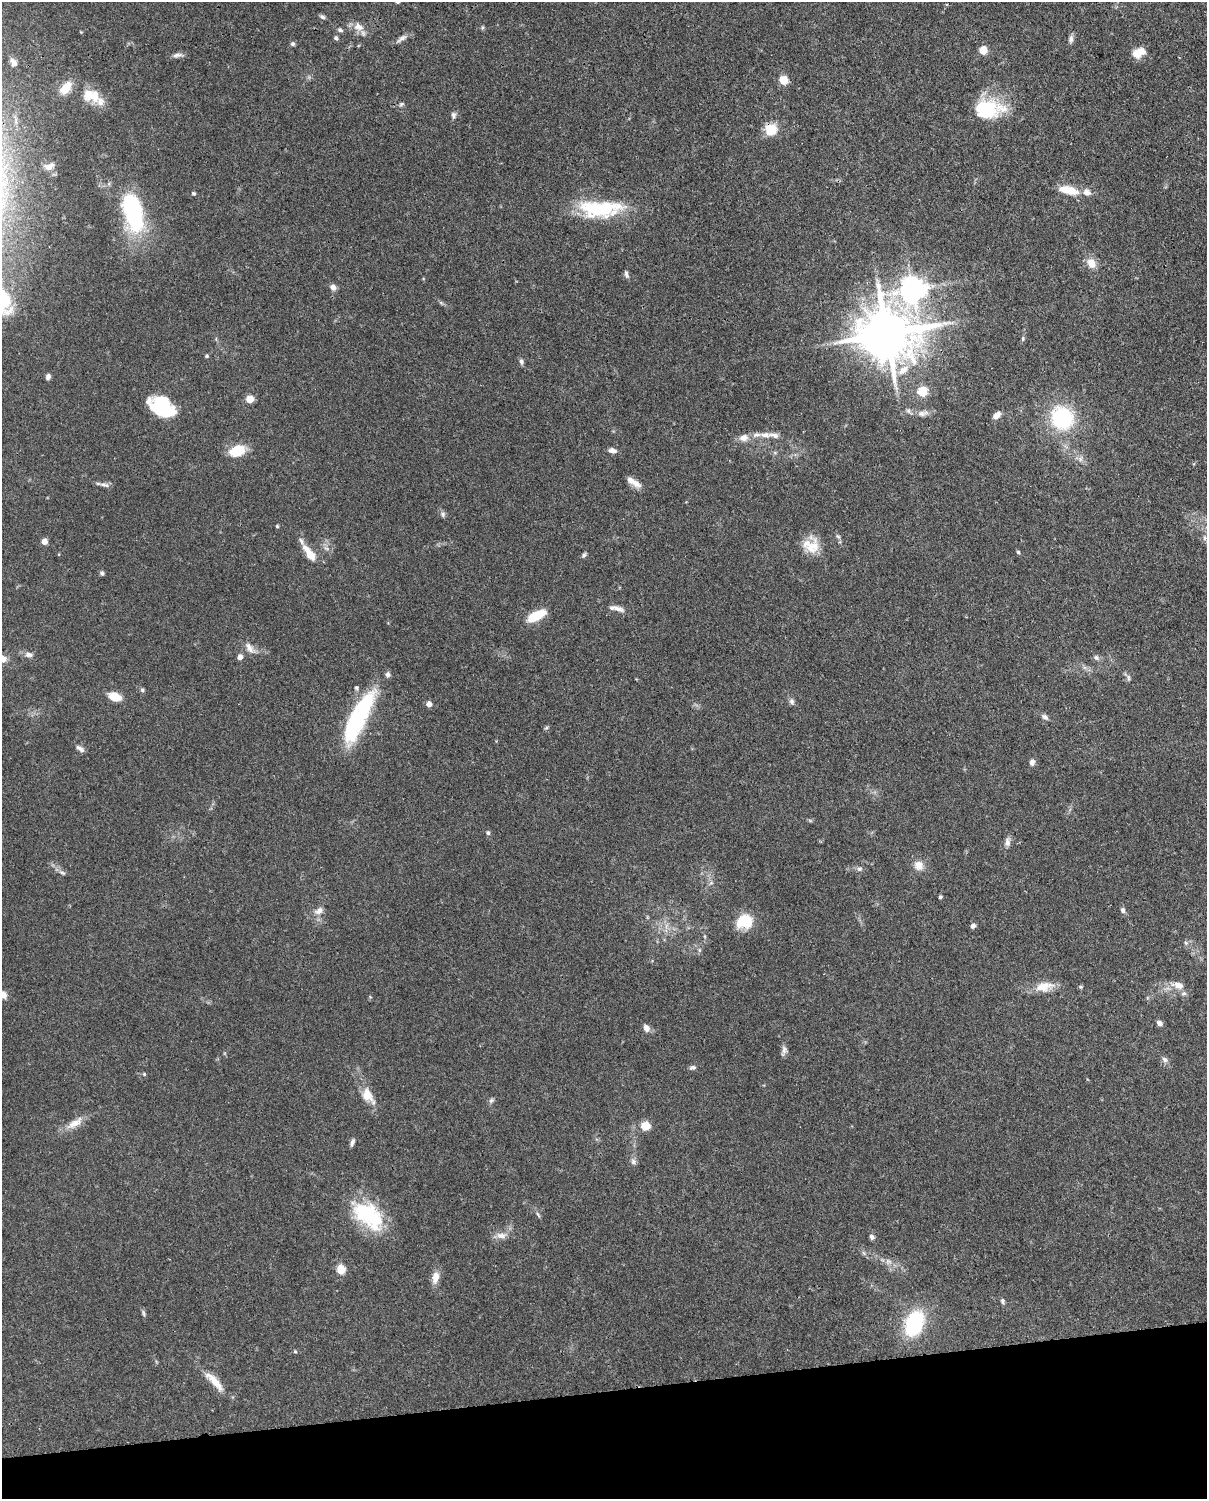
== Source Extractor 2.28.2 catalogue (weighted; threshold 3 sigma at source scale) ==
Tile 10 of 4 x 3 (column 2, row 3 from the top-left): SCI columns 1295-2499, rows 264-1760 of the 5002 x 4907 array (HDU 1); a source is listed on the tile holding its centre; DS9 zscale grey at full resolution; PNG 1209 x 1501 px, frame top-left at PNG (2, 2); no overlay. Shown black and unused: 7% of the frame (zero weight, under 3 of 4 exposures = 7% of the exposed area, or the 3 px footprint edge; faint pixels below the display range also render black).
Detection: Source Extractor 2.28.2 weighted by HDU 2 'WHT'; one run over the whole footprint, this tile lists its part. Background 0.114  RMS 0.0042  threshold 0.0189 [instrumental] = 3 sigma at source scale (4.5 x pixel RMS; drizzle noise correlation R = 1.50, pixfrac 1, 0.05/0.05 arcsec/px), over >= 5 px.
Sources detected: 130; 4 inside a brighter object's white glare — not listed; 11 inside a brighter listed object's ellipse — not listed separately; the other 115 listed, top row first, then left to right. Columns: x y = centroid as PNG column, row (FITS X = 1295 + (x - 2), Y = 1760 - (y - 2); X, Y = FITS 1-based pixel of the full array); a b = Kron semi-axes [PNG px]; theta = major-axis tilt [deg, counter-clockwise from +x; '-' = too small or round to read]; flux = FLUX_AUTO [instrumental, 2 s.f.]
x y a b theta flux
322 17 8 5 -28 1
359 27 16 11 -32 4.3
340 30 8 5 -16 1
336 38 6 5 - 0.93
401 38 17 6 34 2
1071 39 11 6 83 1.5
293 44 6 5 - 0.85
983 50 5 5 - 14
1139 53 15 9 23 5.7
177 55 15 5 7 1.8
13 62 11 7 -57 2.1
784 80 5 5 - 18
66 88 16 9 51 6.9
94 96 18 12 -89 5.8
401 104 7 4 44 0.72
988 109 37 23 -1 23
453 115 9 6 -83 1.2
771 129 14 14 - 7.8
49 166 14 9 19 3.1
1070 191 22 12 -6 7.3
194 193 5 4 - 0.61
132 205 39 22 -59 36
600 209 55 20 0 30
1091 263 13 10 -61 4.7
626 274 11 5 -73 1.1
333 287 7 6 - 2.3
913 289 10 8 70 430
4 300 48 25 -88 31
886 334 17 14 3 2700
1023 339 7 4 73 0.71
207 356 5 4 - 0.56
521 362 8 5 -72 1.2
903 370 19 10 37 6.2
48 377 6 5 - 1.5
922 392 5 5 - 28
250 399 5 5 - 12
161 407 21 12 -32 34
923 413 18 7 9 2.9
997 415 9 6 44 3.1
1062 418 26 23 -52 35
765 435 15 8 -4 2.9
744 438 12 9 11 3.2
238 451 14 9 19 14
612 451 10 6 -13 1.9
1080 459 8 7 - 1.7
636 483 16 9 -36 3.2
105 485 14 6 -10 1.7
443 514 7 7 - 1.1
277 526 4 4 - 0.53
838 536 8 5 -39 0.93
1205 538 8 4 -89 0.98
44 542 5 4 - 5.4
812 547 25 17 82 8.5
1018 552 5 4 - 0.66
309 553 25 9 -54 6.9
584 555 7 5 64 0.88
102 573 6 5 - 0.83
617 608 21 6 -12 2.9
536 616 21 9 27 12
250 648 20 9 -48 3.5
29 655 11 6 -7 2
240 657 6 5 - 2.3
1096 657 8 7 - 1.2
1128 678 10 4 -90 0.9
142 690 6 5 - 0.74
115 697 13 8 -19 7.2
792 701 9 7 -77 1.3
429 704 5 4 - 3.6
1045 717 9 6 -31 1.4
355 723 66 20 61 40
546 728 6 4 42 0.63
80 749 13 6 -35 1.8
1032 762 9 6 83 1.6
488 833 6 5 - 0.8
1007 842 11 7 83 2
919 865 14 12 -47 4.1
859 869 8 6 14 1.1
62 873 12 5 -31 1.3
711 883 7 4 18 0.76
940 897 4 3 - 0.75
1123 910 7 6 - 1.2
319 911 13 8 33 2.7
744 921 16 14 15 14
973 926 7 5 42 1.2
1186 943 6 4 -71 0.68
699 950 6 4 90 0.74
1178 985 18 9 -16 4.7
1044 986 25 13 9 7.1
1081 987 5 5 - 0.56
3 995 10 8 -65 2.6
1160 1023 7 5 -42 1.7
646 1028 9 7 -62 2.3
784 1050 11 7 -83 1.7
1165 1060 8 6 -35 1.4
692 1067 10 5 13 1.1
144 1074 5 4 - 0.54
368 1096 26 13 -56 7.1
491 1100 8 5 49 1
75 1123 27 10 31 5.3
645 1126 11 10 - 4.8
352 1142 10 5 68 1.3
633 1161 8 8 - 1.4
368 1215 40 28 -39 30
538 1215 11 4 -64 0.89
501 1235 15 9 1 3.2
872 1237 7 6 - 1.3
864 1253 8 5 -45 0.98
888 1261 9 8 - 2
341 1270 6 5 - 18
435 1277 16 9 77 3.9
1002 1301 7 5 84 0.83
143 1313 10 4 -84 0.82
914 1323 30 19 69 30
295 1352 5 4 - 0.53
214 1381 37 9 -48 7.3
Overlapping masked pixels (flux is a lower limit): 2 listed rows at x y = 771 129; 886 334
Isophote crosses this tile's border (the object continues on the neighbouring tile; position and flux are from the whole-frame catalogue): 2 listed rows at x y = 4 300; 3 995